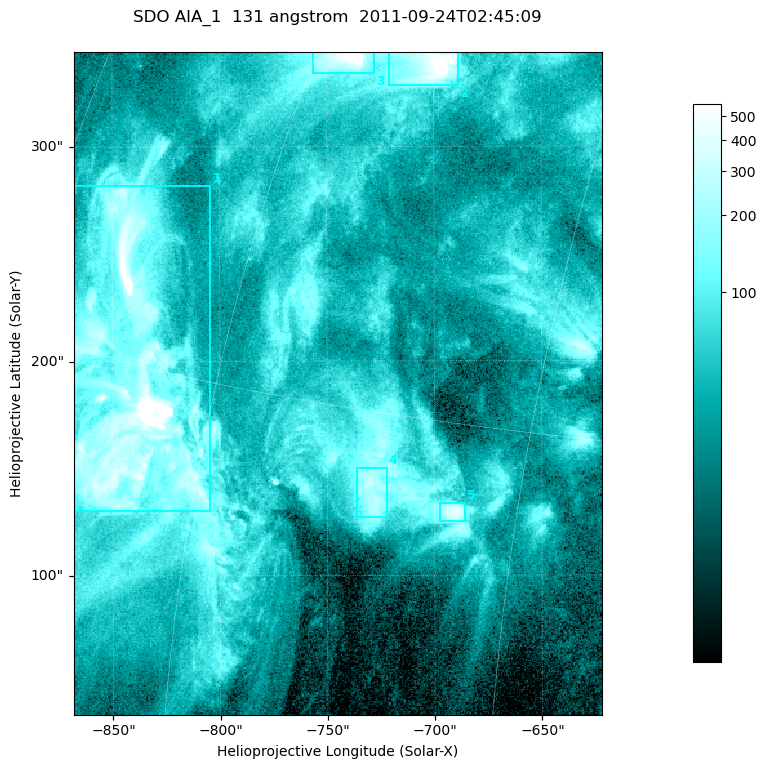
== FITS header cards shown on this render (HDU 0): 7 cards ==
TELESCOP= 'SDO     '           /
INSTRUME= 'AIA_1   '           /
WAVELNTH=                  131 /
WAVEUNIT= 'angstrom'           /
DATE-OBS= '2011-09-24T02:45:09.62' /
CTYPE1  = 'HPLN-TAN'           /
CTYPE2  = 'HPLT-TAN'           /

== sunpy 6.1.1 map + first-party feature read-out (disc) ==
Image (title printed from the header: SDO AIA_1  131 angstrom  2011-09-24T02:45:09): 410 x 514 px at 0.601 arcsec/px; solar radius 956 arcsec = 1592 px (partial field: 2.6% of the solar disc is inside the frame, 100% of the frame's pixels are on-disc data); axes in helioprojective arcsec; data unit not stated in the header (colour bar unlabelled)
Pointing: header CRPIX1/2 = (2043.14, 2045.51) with CRVAL1/2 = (0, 0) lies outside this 410 x 514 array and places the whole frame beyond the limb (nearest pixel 1.41 R_sun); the SolarSoft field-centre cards XCEN/YCEN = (-745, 189.6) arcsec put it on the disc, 1312 arcsec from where CRPIX/CRVAL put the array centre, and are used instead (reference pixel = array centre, CRVAL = XCEN/YCEN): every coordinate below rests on XCEN/YCEN
Orientation: roll -0.139 deg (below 1 deg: not rotated)
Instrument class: DISC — disc imager (sunpy class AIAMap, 131 A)
Bright regions (active regions / flare kernels): reference = the on-disc median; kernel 3 px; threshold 5 sigma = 159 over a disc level ~46.4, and >= 1.15x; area >= 210 px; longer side >= 5 px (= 3 arcsec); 5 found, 5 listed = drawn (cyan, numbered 1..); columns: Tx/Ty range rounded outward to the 2 arcsec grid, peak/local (2 s.f.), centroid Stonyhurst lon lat
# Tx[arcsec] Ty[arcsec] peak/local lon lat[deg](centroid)
1 -868..-804 130..282 29 -65 +14
2 -722..-688 328..344 23 -54 +25
3 -756..-728 334..344 17 -58 +25
4 -736..-722 126..150 6.7 -51 +13
5 -698..-684 124..134 9.5 -48 +13